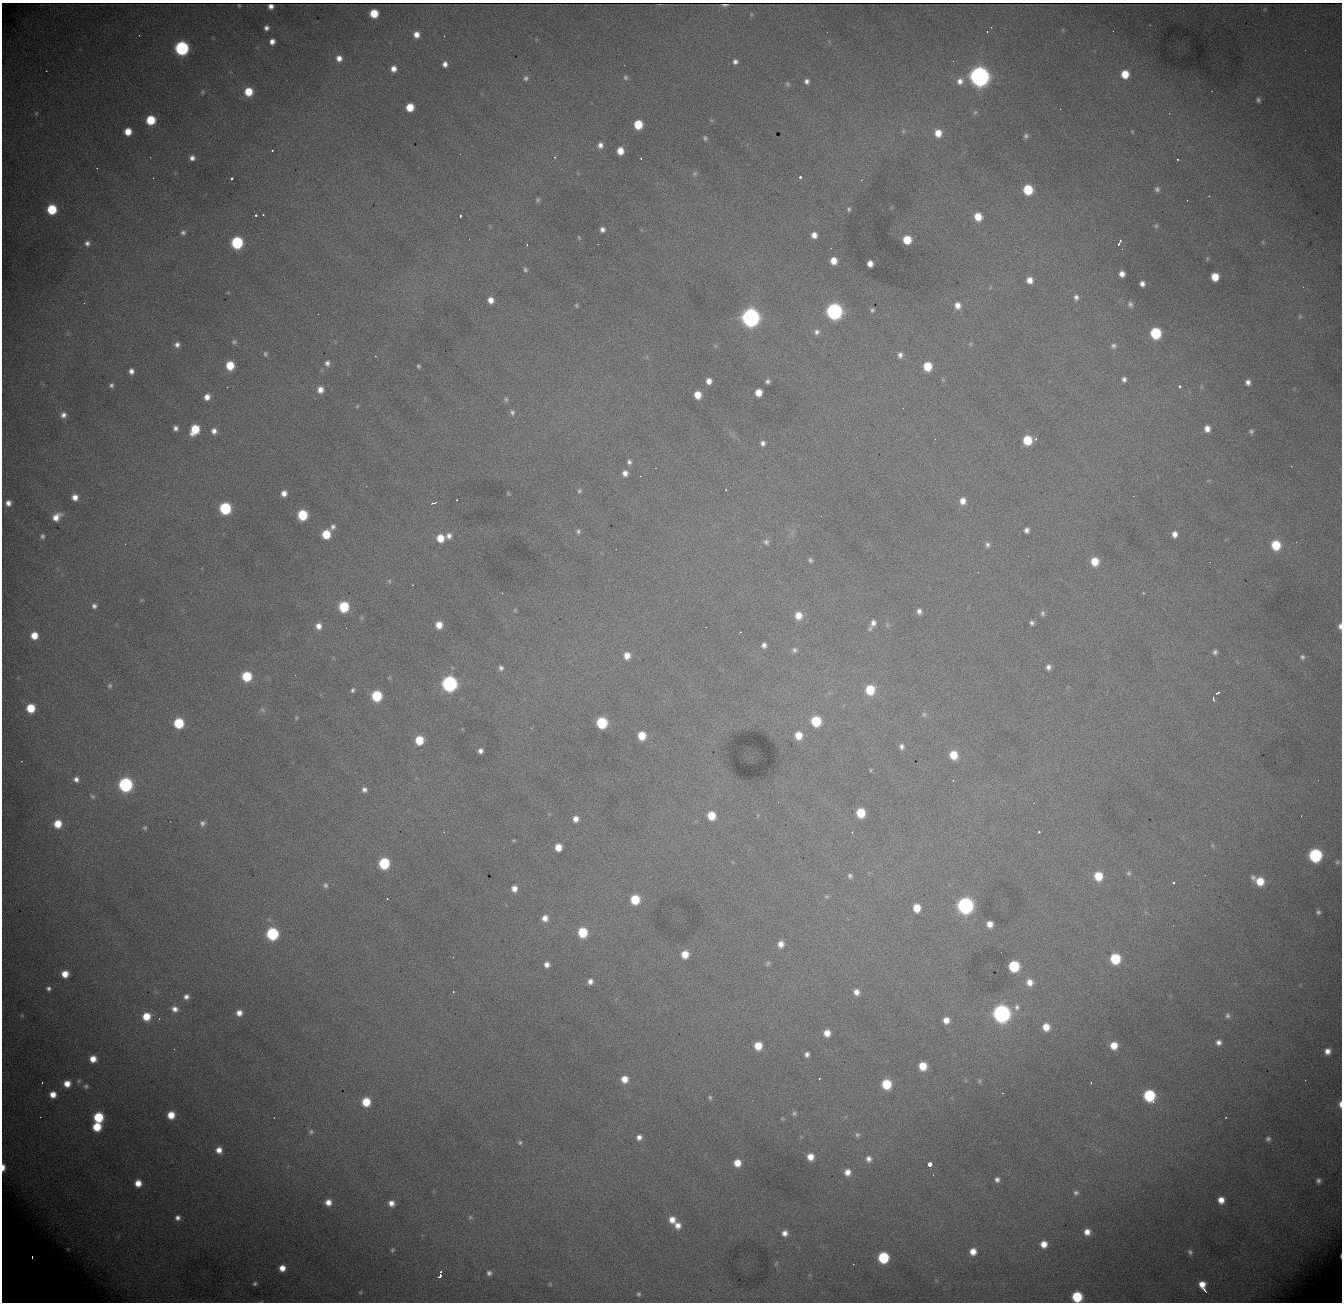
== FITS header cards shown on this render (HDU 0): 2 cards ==
NAXIS1  = 1340
NAXIS2  = 1300

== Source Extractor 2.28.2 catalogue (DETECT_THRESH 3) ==
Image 1340 x 1300 px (HDU 0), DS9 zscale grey, 1 PNG px = 1 image px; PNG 1344 x 1304 px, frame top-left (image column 1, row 1300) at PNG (2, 3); no overlay
Background 1680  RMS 21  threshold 62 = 3 sigma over >= 5 px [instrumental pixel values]
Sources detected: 341; all 341 listed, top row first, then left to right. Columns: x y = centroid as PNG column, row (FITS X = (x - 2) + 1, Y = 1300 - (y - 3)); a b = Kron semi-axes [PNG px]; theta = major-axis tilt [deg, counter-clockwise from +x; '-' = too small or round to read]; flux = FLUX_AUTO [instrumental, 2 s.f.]
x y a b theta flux
239 5 3 2 - 1.1e+03
725 5 6 2 2 2.7e+03
271 6 5 4 - 1.9e+03
374 13 6 6 - 3.4e+04
751 14 8 4 82 2.0e+03
266 28 5 4 - 4.7e+03
987 31 2 2 - 1.1e+03
416 35 7 6 - 1.0e+04
272 41 5 5 - 8.2e+03
182 48 7 7 - 2.7e+05
339 58 6 6 - 8.9e+03
953 61 2 2 - 6.2e+02
735 62 6 6 - 4.7e+03
445 64 6 5 - 6.3e+03
393 69 6 6 - 9.5e+03
46 71 2 2 - 9.0e+02
1125 74 7 7 - 2.7e+04
979 76 8 8 - 1.1e+06
626 77 7 6 - 3.0e+03
526 78 7 6 - 3.9e+03
807 81 6 6 - 5.1e+03
960 81 10 9 - 1.0e+04
787 84 6 5 - 2.5e+03
202 92 5 5 - 1.8e+03
248 92 7 7 - 3.1e+04
1258 100 6 5 - 3.2e+03
410 107 6 6 - 2.7e+04
975 112 6 5 - 2.1e+03
36 113 5 5 - 1.7e+03
151 120 7 6 - 4.9e+04
711 120 6 3 -18 1.6e+03
638 124 7 6 - 4.1e+04
903 131 6 4 -45 2.0e+03
128 132 6 6 - 1.9e+04
1132 132 6 4 -45 1.5e+03
938 133 7 6 - 1.8e+04
1026 136 7 6 - 3.5e+03
705 138 7 4 -81 2.5e+03
600 145 7 6 - 6.4e+03
272 150 3 3 - 1.8e+03
620 151 6 5 - 1.7e+04
555 157 4 2 - 1.0e+03
192 158 6 6 - 5.8e+03
641 158 3 2 - 1.6e+03
1178 159 3 2 - 1.3e+03
694 174 6 4 47 2.3e+03
800 177 3 3 - 5.6e+03
153 178 2 2 - 6.7e+02
232 178 3 3 - 3.7e+03
1157 189 7 6 - 4.0e+03
1028 190 7 6 - 5.9e+04
538 200 6 5 - 2.2e+03
1187 200 2 2 - 9.0e+02
52 209 7 6 - 6.3e+04
849 209 6 5 - 2.6e+03
256 215 3 2 - 3.2e+03
263 215 3 2 - 1.1e+03
460 216 3 3 - 6.8e+03
978 217 8 7 - 2.4e+04
1156 226 7 6 - 2.7e+03
602 229 6 5 - 5.5e+03
183 232 6 6 - 3.6e+03
814 235 6 6 - 9.4e+03
579 237 6 3 -89 1.5e+03
469 239 2 2 - 6.9e+02
907 240 7 6 - 3.3e+04
1119 242 6 3 61 5.4e+03
87 243 6 6 - 4.6e+03
237 243 7 7 - 1.4e+05
527 245 2 2 - 9.4e+02
1207 258 6 4 84 2.0e+03
833 261 7 6 - 1.6e+04
870 264 6 5 - 9.8e+03
525 270 6 5 - 2.7e+03
1122 274 5 5 - 8.4e+03
1215 277 6 6 - 2.6e+04
1029 280 7 6 - 1.1e+04
1142 284 5 5 - 6.2e+03
1076 297 6 6 - 4.3e+03
491 300 7 6 - 1.1e+04
1130 304 6 6 - 3.6e+03
576 305 5 4 - 1.8e+03
958 305 8 7 - 1.0e+04
872 310 4 3 - 2.4e+03
834 311 8 8 - 4.5e+05
318 314 2 2 - 7.1e+02
1300 316 6 5 - 2.1e+03
750 318 8 8 - 7.8e+05
817 332 7 7 - 5.1e+03
1155 333 7 7 - 9.6e+04
234 342 7 6 - 2.7e+03
970 344 6 4 -90 1.8e+03
177 345 7 7 - 5.6e+03
715 346 6 3 72 1.8e+03
1113 346 7 6 - 3.9e+03
265 354 6 5 - 2.5e+03
900 355 7 6 - 5.1e+03
327 363 7 6 - 4.4e+03
230 365 7 6 - 3.3e+04
418 366 4 3 - 1.9e+03
927 366 7 6 - 3.6e+04
131 371 6 5 - 6.9e+03
1124 379 5 4 - 4.4e+03
709 381 5 5 - 9.1e+03
768 381 6 5 - 3.5e+03
1248 382 6 6 - 6.0e+03
111 385 6 5 - 3.6e+03
1179 386 3 3 - 2.8e+03
227 387 2 2 - 7.2e+02
320 390 7 6 - 1.0e+04
758 392 6 6 - 1.7e+04
697 395 6 5 - 1.9e+04
207 397 6 5 - 9.1e+03
506 399 7 5 -86 2.7e+03
357 406 5 4 - 1.4e+03
512 413 7 6 - 3.3e+03
63 415 8 7 - 7.0e+03
176 428 5 4 - 4.4e+03
195 429 8 6 62 4.2e+04
1207 429 6 5 - 1.0e+04
214 431 7 6 - 7.0e+03
1251 431 6 6 - 3.0e+03
935 439 2 2 - 6.4e+02
1036 439 4 3 - 2.9e+03
1027 440 7 6 - 4.3e+04
763 443 6 6 - 4.9e+03
629 462 6 6 - 3.8e+03
655 468 2 2 - 8.4e+02
625 473 7 6 - 7.6e+03
726 490 3 2 - 1.7e+03
579 491 6 5 - 2.5e+03
284 493 7 6 - 8.8e+03
75 497 7 6 - 1.1e+04
456 500 2 2 - 1.3e+03
963 501 8 7 - 1.1e+04
8 503 6 5 - 7.5e+03
434 503 5 3 - 2.9e+03
225 508 7 7 - 1.2e+05
302 515 7 7 - 6.1e+04
56 517 10 7 39 1.4e+04
333 527 7 6 - 4.7e+03
1026 530 5 5 - 5.0e+03
578 531 7 6 - 3.2e+03
326 534 7 6 - 3.6e+04
1175 534 6 5 - 7.9e+03
42 536 6 5 - 3.1e+03
449 536 7 7 - 6.8e+03
440 538 7 7 - 2.2e+04
766 542 7 6 - 3.6e+03
1296 542 2 2 - 8.1e+02
987 544 8 6 80 4.3e+03
1276 545 7 7 - 4.6e+04
1028 556 2 2 - 7.3e+02
810 560 6 6 - 3.0e+03
1095 562 8 7 - 2.5e+04
978 572 2 2 - 6.6e+02
389 581 6 5 - 2.2e+03
413 585 3 2 - 7.7e+02
502 593 3 3 - 1.4e+03
1143 593 3 3 - 1.3e+03
94 606 6 5 - 4.3e+03
344 607 7 7 - 7.0e+04
515 610 6 5 - 1.9e+03
919 611 7 6 - 5.7e+03
1042 613 7 5 -79 2.8e+03
798 615 8 7 - 1.6e+04
873 623 9 7 69 7.2e+03
1032 623 6 4 -75 3.4e+03
439 625 7 7 - 1.6e+04
887 625 8 3 -85 2.1e+03
318 626 7 6 - 9.0e+03
1340 626 7 4 88 5.1e+03
346 628 2 2 - 1.2e+03
740 632 3 2 - 2.9e+03
34 635 7 6 - 2.0e+04
764 645 6 5 - 5.1e+03
794 650 7 6 - 3.9e+03
1215 652 6 6 - 3.7e+03
627 656 6 6 - 1.2e+04
1302 657 6 5 - 2.7e+03
1048 667 6 6 - 5.3e+03
501 668 7 6 - 4.1e+03
247 676 7 7 - 5.8e+04
449 684 8 7 - 3.6e+05
110 685 6 5 - 2.5e+03
353 690 6 5 - 2.8e+03
870 690 8 7 - 4.6e+04
1217 693 5 2 - 3.3e+03
377 696 7 7 - 7.4e+04
1213 699 4 3 - 2.8e+03
31 708 6 6 - 3.7e+04
263 710 9 5 -27 3.5e+03
924 714 6 5 - 2.5e+03
296 718 5 4 - 1.7e+03
816 721 7 7 - 6.0e+04
179 723 7 7 - 6.6e+04
602 723 7 7 - 8.5e+04
798 735 7 7 - 2.0e+04
642 736 7 6 - 2.9e+04
419 740 7 6 - 3.6e+04
902 747 7 6 - 4.5e+03
480 751 5 5 - 5.4e+03
953 755 7 7 - 2.9e+04
21 761 2 2 - 7.9e+02
871 770 5 3 - 1.3e+03
76 779 6 6 - 5.6e+03
953 780 2 2 - 1.0e+03
564 781 2 2 - 1.2e+03
125 785 8 7 - 2.6e+05
364 789 6 6 - 4.7e+03
92 796 6 4 -33 2.3e+03
1034 803 2 2 - 6.1e+02
861 813 7 6 - 4.5e+04
711 816 7 7 - 3.1e+04
576 819 6 6 - 8.8e+03
202 823 7 6 - 3.9e+03
58 824 7 7 - 2.5e+04
145 828 6 4 -13 2.1e+03
444 832 2 2 - 8.8e+02
852 832 2 2 - 9.0e+02
1039 832 3 3 - 1.2e+04
514 840 6 3 18 1.4e+03
558 847 6 6 - 1.7e+04
1315 855 8 7 - 1.9e+05
1337 862 6 5 - 2.3e+03
384 863 7 7 - 9.2e+04
1129 873 6 5 - 2.6e+03
850 876 6 5 - 3.0e+03
1098 876 8 7 - 3.1e+04
1253 877 8 6 -85 3.8e+03
1260 881 7 7 - 2.9e+04
1173 883 3 3 - 2.5e+03
326 885 7 6 - 3.3e+03
514 889 6 6 - 9.2e+03
387 899 3 3 - 1.9e+03
635 899 7 7 - 4.7e+04
965 905 8 8 - 4.5e+05
917 908 7 6 - 2.3e+04
1318 912 6 5 - 3.1e+03
545 918 8 8 - 1.0e+04
990 924 6 5 - 1.1e+04
583 932 7 7 - 5.3e+04
272 934 7 7 - 1.5e+05
781 944 7 6 - 1.0e+04
685 954 7 7 - 2.2e+04
1115 959 7 7 - 6.9e+04
768 963 7 5 63 2.4e+03
547 965 6 6 - 7.1e+03
1014 966 7 7 - 8.7e+04
65 974 6 6 - 1.6e+04
590 981 6 5 - 6.5e+03
1030 982 8 8 - 1.1e+04
48 989 6 5 - 3.9e+03
453 992 3 2 - 2.3e+03
856 992 6 6 - 8.4e+03
186 997 6 6 - 5.7e+03
1017 1007 8 7 - 5.0e+03
175 1009 8 7 - 7.9e+03
239 1013 6 6 - 9.3e+03
1001 1014 8 8 - 6.5e+05
22 1015 6 4 0 1.7e+03
146 1016 7 7 - 2.6e+04
1228 1016 7 7 - 3.6e+03
159 1019 3 2 - 1.7e+03
946 1020 6 6 - 1.2e+04
1046 1027 6 6 - 1.7e+04
827 1033 6 6 - 1.5e+04
1218 1042 6 6 - 6.1e+03
1114 1045 7 7 - 2.0e+04
758 1046 7 6 - 2.5e+04
1327 1051 6 5 - 8.9e+03
807 1054 5 5 - 4.7e+03
93 1059 6 6 - 1.5e+04
923 1066 7 6 - 2.8e+04
624 1079 7 7 - 1.6e+04
819 1079 2 2 - 1.0e+03
79 1081 7 5 22 2.3e+03
979 1081 6 4 -89 2.0e+03
42 1082 2 2 - 8.9e+02
1091 1082 2 2 - 1.2e+03
67 1084 7 7 - 1.5e+04
886 1084 7 7 - 5.3e+04
86 1086 7 6 - 3.5e+03
1002 1093 2 2 - 9.1e+02
53 1094 6 6 - 1.3e+04
1149 1096 8 7 - 1.2e+05
710 1098 6 4 -74 2.3e+03
366 1102 7 7 - 3.4e+04
1340 1104 7 3 -89 5.5e+03
794 1113 7 5 88 2.7e+03
171 1115 7 6 - 2.1e+04
40 1117 2 2 - 7.2e+02
98 1117 7 7 - 6.4e+04
1226 1117 2 2 - 1.2e+03
274 1118 2 2 - 7.4e+02
783 1119 6 3 -19 1.4e+03
97 1127 7 6 - 3.7e+04
311 1132 7 6 - 2.9e+03
857 1135 7 7 - 3.2e+03
639 1137 7 6 - 6.7e+03
1268 1139 6 6 - 3.3e+03
520 1143 6 5 - 2.4e+03
219 1150 7 6 - 1.1e+04
810 1157 7 6 - 1.5e+04
869 1159 8 7 - 6.8e+03
737 1163 6 6 - 1.8e+04
930 1164 4 3 - 2.5e+05
3 1167 6 3 88 8.9e+03
847 1172 8 7 - 1.1e+04
933 1175 3 2 - 1.3e+03
997 1179 6 5 - 4.9e+03
1318 1180 5 5 - 4.0e+03
138 1183 6 6 - 1.6e+04
1076 1193 7 5 15 3.4e+03
1221 1200 6 6 - 1.3e+04
328 1202 7 7 - 1.1e+04
391 1203 6 6 - 8.9e+03
470 1217 6 5 - 2.3e+03
178 1218 7 7 - 6.3e+03
672 1220 7 6 - 1.2e+04
678 1225 8 7 - 1.0e+04
1087 1232 6 6 - 1.1e+04
785 1233 7 6 - 8.0e+03
1044 1244 6 6 - 1.3e+04
68 1249 5 5 - 2.3e+03
392 1250 5 4 - 2.1e+03
973 1251 7 7 - 1.4e+04
1190 1252 6 5 - 3.5e+03
1341 1256 4 2 - 1.5e+03
32 1257 4 2 - 3.0e+03
883 1257 7 7 - 9.4e+04
776 1264 8 4 82 1.9e+03
282 1268 6 5 - 1.3e+04
441 1272 3 2 - 1.8e+03
489 1273 6 5 - 4.3e+03
440 1276 5 3 - 8.0e+03
255 1284 6 5 - 2.8e+03
1203 1286 11 5 -64 1.8e+04
360 1292 5 5 - 1.8e+03
639 1294 6 5 - 2.7e+03
1077 1297 7 7 - 7.1e+04
At the frame edge (FLAGS 8, measured only in part): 5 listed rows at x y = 1340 626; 1340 1104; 3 1167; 1341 1256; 1077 1297